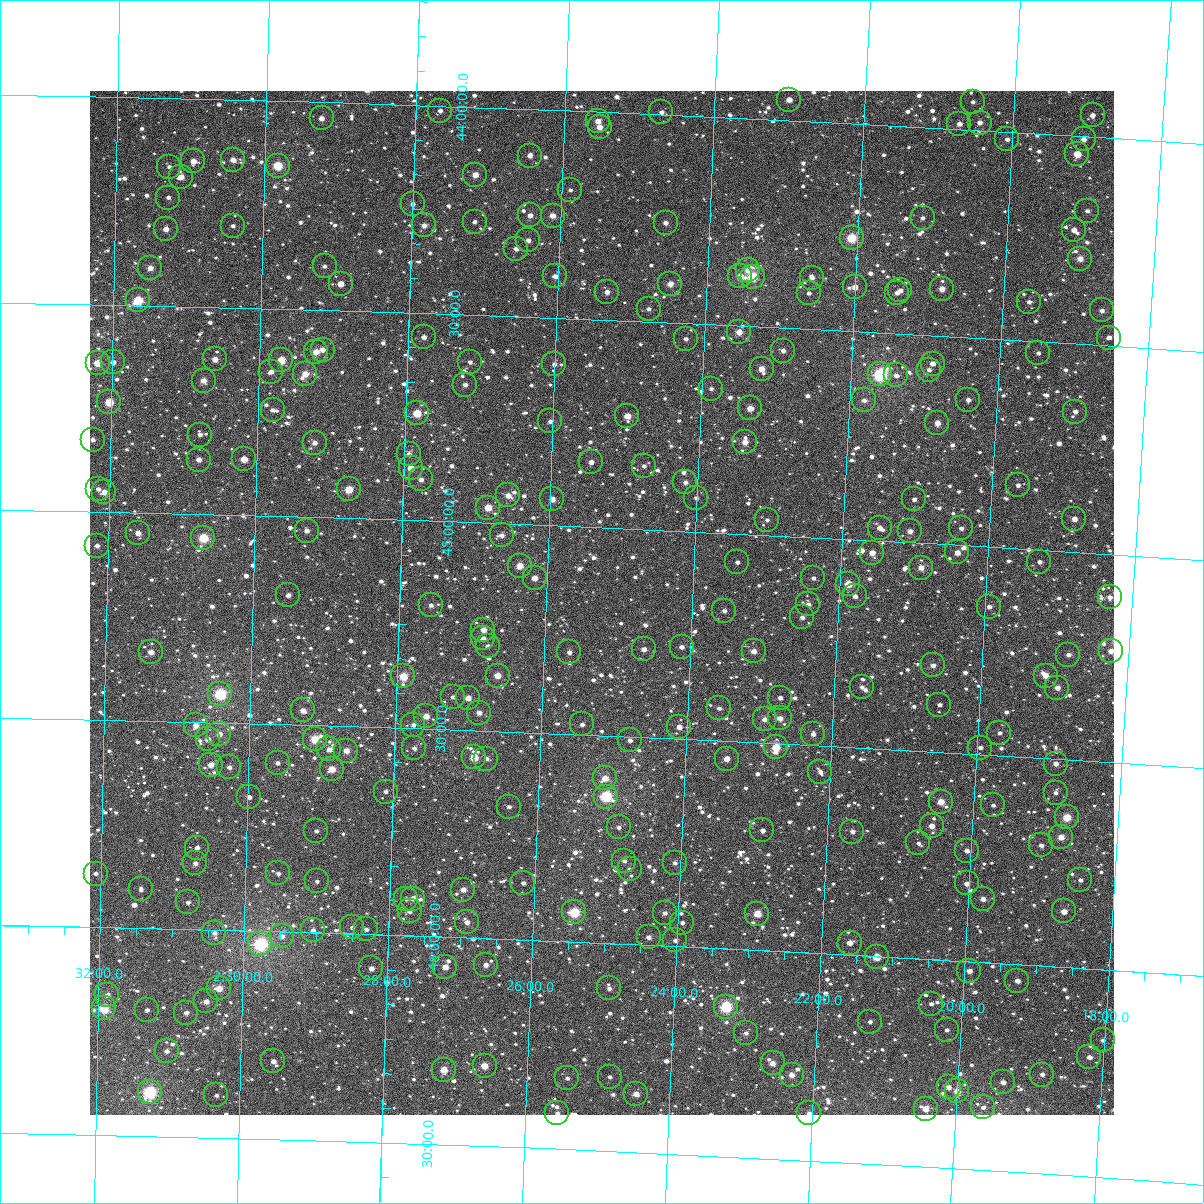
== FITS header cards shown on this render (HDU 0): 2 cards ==
NAXIS1  =                 1024
NAXIS2  =                 1024

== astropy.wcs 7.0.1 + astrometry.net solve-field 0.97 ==
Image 1024 x 1024 px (HDU 0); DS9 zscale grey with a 90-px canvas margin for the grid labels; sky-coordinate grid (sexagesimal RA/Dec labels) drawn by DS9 from the SOLVED WCS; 279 Tycho-2 reference stars matched to detected sources circled (green)
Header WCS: RA---TAN-SIP/DEC--TAN-SIP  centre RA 02:25:14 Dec +45:11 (36.31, +45.18 deg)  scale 8.67 arcsec/px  FOV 148.0' x 148.0'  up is +178 deg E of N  parity flipped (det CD > 0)
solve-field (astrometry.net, Tycho-2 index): VERIFIED the header's WCS against the Tycho-2 star catalogue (verified at 6 index scales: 16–279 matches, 0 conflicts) and refined it, rather than solving blind
Solved WCS: RA---TAN-SIP/DEC--TAN-SIP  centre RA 02:25:14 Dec +45:11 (36.31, +45.18 deg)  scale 8.67 arcsec/px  FOV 148.0' x 148.0'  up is +178 deg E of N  parity flipped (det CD > 0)
The solver's refit moves the header's centre by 0.11 arcsec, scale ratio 1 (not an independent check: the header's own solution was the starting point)
Tycho-2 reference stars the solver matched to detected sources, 279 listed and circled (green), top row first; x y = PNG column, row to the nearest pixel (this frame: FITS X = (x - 90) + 1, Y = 1024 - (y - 91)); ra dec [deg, ICRS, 3 dp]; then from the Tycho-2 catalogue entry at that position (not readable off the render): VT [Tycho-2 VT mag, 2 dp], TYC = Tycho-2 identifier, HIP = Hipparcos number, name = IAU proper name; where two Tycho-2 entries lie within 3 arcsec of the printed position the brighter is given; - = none
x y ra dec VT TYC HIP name
789 100 35.752 +43.950 10.39 2843-976-1 - -
973 102 35.138 +43.933 11.35 2843-1222-1 - -
440 111 36.918 +44.012 11.19 2843-1797-1 - -
661 112 36.177 +43.995 11.22 2843-1174-1 - -
1093 115 34.736 +43.948 10.67 2842-308-1 - -
322 118 37.314 +44.039 10.50 2843-2417-1 - -
598 121 36.388 +44.022 10.25 2843-1193-1 - -
980 123 35.111 +43.982 10.64 2843-1596-1 - -
959 124 35.178 +43.987 11.07 2843-1206-1 - -
600 127 36.382 +44.037 10.63 2843-1161-1 - -
1007 139 35.016 +44.018 11.43 2843-1133-1 - -
1084 139 34.761 +44.007 10.31 2842-2277-1 - -
1077 154 34.779 +44.044 10.01 2842-2201-1 - -
530 156 36.612 +44.112 11.12 2843-1011-1 - -
233 160 37.606 +44.145 10.13 2844-114-1 - -
193 161 37.740 +44.151 10.24 2844-294-1 - -
278 166 37.456 +44.156 8.34 2843-1920-1 11615 -
169 167 37.820 +44.166 11.36 2844-2067-1 - -
475 175 36.792 +44.163 9.92 2843-2022-1 - -
181 177 37.778 +44.189 10.35 2844-1933-1 - -
570 190 36.471 +44.191 11.61 2843-1110-1 - -
168 198 37.820 +44.240 11.58 2844-1649-1 - -
413 204 36.999 +44.238 10.81 2843-2328-1 - -
1087 211 34.733 +44.178 11.18 2842-1227-1 - -
530 215 36.603 +44.256 10.38 2843-878-1 - -
553 216 36.528 +44.254 10.02 2843-1576-1 - -
923 218 35.284 +44.218 11.45 2843-318-1 - -
475 222 36.789 +44.276 11.16 2843-1845-1 - -
666 223 36.147 +44.260 10.73 2843-1556-1 - -
424 225 36.959 +44.289 10.34 2843-1842-1 - -
233 226 37.601 +44.303 11.75 2844-1391-1 - -
166 229 37.826 +44.315 10.47 2844-1775-1 - -
1074 230 34.775 +44.226 10.71 2842-1323-1 - -
852 238 35.520 +44.275 8.20 2843-1602-1 11031 -
528 240 36.606 +44.316 10.76 2843-386-1 - -
516 249 36.645 +44.337 10.82 2843-1314-1 - -
1080 259 34.748 +44.294 9.80 2842-1755-1 - -
325 266 37.289 +44.395 11.30 2843-2262-1 - -
150 268 37.876 +44.409 10.00 2844-1999-1 - -
748 270 35.864 +44.366 10.62 2843-1557-1 - -
555 276 36.511 +44.400 10.74 2843-646-1 - -
740 276 35.889 +44.381 9.85 2843-1143-1 - -
753 277 35.846 +44.380 8.08 2843-300-1 11142 -
812 278 35.646 +44.376 10.56 2843-46-1 - -
341 284 37.233 +44.436 9.73 2843-2353-1 - -
670 284 36.122 +44.406 9.74 2843-332-1 - -
855 287 35.500 +44.393 10.32 2843-1072-1 - -
942 289 35.207 +44.386 9.91 2843-1004-1 - -
900 290 35.346 +44.396 11.00 2843-1188-1 - -
607 292 36.335 +44.433 10.60 2843-1039-1 - -
809 293 35.654 +44.413 11.40 2843-908-1 - -
897 293 35.357 +44.401 10.93 2843-120-1 - -
138 300 37.915 +44.489 8.38 2844-1859-1 11755 -
1029 302 34.911 +44.406 11.18 2842-1807-1 - -
649 309 36.192 +44.469 11.17 2843-746-1 - -
1102 310 34.665 +44.416 10.70 2842-1687-1 - -
739 332 35.883 +44.515 9.73 2843-1118-1 - -
424 337 36.947 +44.558 10.77 2843-2151-1 - -
1109 338 34.635 +44.480 11.78 2842-477-1 - -
686 339 36.062 +44.537 10.85 2843-1007-1 - -
323 350 37.288 +44.596 10.42 2843-1763-1 - -
783 351 35.731 +44.555 11.24 2843-680-1 - -
316 352 37.310 +44.601 9.59 2843-1946-1 - -
1038 353 34.870 +44.527 11.36 2842-1263-1 - -
215 359 37.651 +44.625 10.13 2844-1303-1 - -
281 360 37.426 +44.622 9.14 2843-2043-1 - -
113 362 37.994 +44.639 10.52 2844-873-1 - -
470 362 36.788 +44.613 11.40 2843-1745-1 - -
98 363 38.047 +44.641 9.54 2844-153-1 - -
554 364 36.502 +44.611 11.04 2843-1618-1 - -
933 364 35.225 +44.567 10.89 2843-936-1 - -
762 369 35.801 +44.601 9.58 2843-268-1 - -
929 370 35.236 +44.582 11.14 2843-1527-1 - -
271 372 37.460 +44.652 10.72 2843-1928-1 - -
305 374 37.344 +44.655 9.52 2843-1904-1 - -
880 374 35.399 +44.600 7.21 2843-1459-1 10985 -
896 375 35.345 +44.601 11.18 2843-1233-1 - -
204 381 37.687 +44.678 10.05 2844-713-1 - -
465 385 36.802 +44.669 10.47 2843-1862-1 - -
711 389 35.969 +44.655 11.42 2843-650-1 - -
864 400 35.449 +44.665 11.25 2843-1157-1 - -
968 400 35.097 +44.649 11.59 2843-1155-1 - -
109 402 38.005 +44.735 8.82 2844-1471-1 - -
750 408 35.835 +44.697 10.37 2843-911-1 - -
273 410 37.450 +44.745 11.35 2843-1793-1 - -
1075 412 34.733 +44.663 10.64 2842-525-1 - -
417 413 36.961 +44.742 8.75 2843-1805-1 - -
627 416 36.248 +44.729 9.65 2843-1132-1 - -
550 421 36.508 +44.749 10.61 2843-140-1 - -
937 423 35.197 +44.709 10.22 2843-64-1 - -
200 435 37.695 +44.808 11.57 2844-351-1 - -
93 440 38.059 +44.826 10.90 2844-1837-1 - -
745 442 35.845 +44.779 9.87 2843-1301-1 - -
315 443 37.305 +44.821 10.39 2843-1994-1 - -
409 454 36.983 +44.840 10.86 2843-2012-1 - -
244 459 37.543 +44.865 9.91 2844-257-1 - -
199 460 37.696 +44.869 10.47 2844-91-1 - -
591 462 36.364 +44.843 10.86 2843-454-1 - -
644 466 36.185 +44.848 11.48 2843-978-1 - -
411 468 36.976 +44.874 9.79 2843-1940-1 - -
421 479 36.941 +44.901 10.84 2843-1769-1 - -
685 482 36.041 +44.882 10.88 2843-84-1 - -
1018 485 34.912 +44.848 11.06 2842-791-1 - -
98 489 38.037 +44.944 11.15 2844-735-1 - -
349 489 37.184 +44.930 9.11 2843-1718-1 - -
104 492 38.015 +44.951 10.27 2844-515-1 - -
508 495 36.642 +44.932 10.12 2843-977-1 - -
696 498 36.003 +44.919 11.11 2843-364-1 - -
552 499 36.491 +44.937 10.11 2843-2-1 - -
914 499 35.261 +44.896 10.96 2843-618-1 - -
488 508 36.707 +44.963 9.17 2843-1104-1 11396 -
1074 519 34.714 +44.921 10.46 2842-1093-1 - -
767 520 35.757 +44.964 11.90 2843-440-1 - -
880 528 35.374 +44.969 10.94 2843-118-1 - -
961 528 35.096 +44.960 11.20 2843-1183-1 - -
307 531 37.323 +45.032 10.41 3295-1107-1 - -
910 531 35.270 +44.973 10.38 2843-626-1 - -
138 533 37.898 +45.049 10.08 3295-1124-1 - -
502 535 36.659 +45.028 10.98 3295-28-1 - -
203 538 37.675 +45.057 8.13 3295-1100-1 11684 -
97 546 38.037 +45.081 10.68 3295-1212-1 - -
957 552 35.105 +45.018 10.50 3294-1031-1 - -
872 553 35.394 +45.030 10.20 3294-780-1 - -
737 562 35.852 +45.069 11.61 3294-880-1 - -
1039 562 34.823 +45.029 11.10 3294-485-1 - -
520 566 36.593 +45.099 9.25 3295-55-1 - -
921 568 35.225 +45.060 10.27 3294-888-1 - -
535 578 36.541 +45.128 10.31 3294-980-1 - -
813 578 35.590 +45.098 11.41 3294-1013-1 - -
848 584 35.470 +45.108 9.25 3294-361-1 - -
288 595 37.380 +45.189 10.47 3295-1003-1 - -
855 596 35.444 +45.137 11.26 3294-932-1 - -
1110 597 34.577 +45.103 11.27 3294-1187-1 - -
808 604 35.603 +45.162 10.76 3294-526-1 - -
431 605 36.891 +45.203 10.88 3295-945-1 - -
989 607 34.985 +45.144 10.81 3294-255-1 - -
724 611 35.889 +45.187 11.24 3294-1224-1 - -
802 617 35.622 +45.194 10.92 3294-1207-1 - -
483 630 36.709 +45.257 10.24 3295-24-1 - -
483 638 36.708 +45.278 11.02 3295-15-1 - -
488 646 36.693 +45.296 10.90 3295-39-1 - -
682 647 36.029 +45.279 10.57 3294-354-1 - -
644 649 36.157 +45.288 10.20 3294-661-1 - -
754 651 35.782 +45.281 10.08 3294-54-1 - -
1111 651 34.562 +45.233 10.71 3294-132-1 - -
151 652 37.844 +45.335 10.23 3295-361-1 - -
569 652 36.413 +45.303 10.81 3294-1094-1 - -
1068 655 34.705 +45.248 10.83 3294-683-1 - -
933 665 35.166 +45.293 10.84 3294-1230-1 - -
403 676 36.978 +45.376 8.73 3295-529-1 - -
498 676 36.654 +45.366 9.60 3295-75-1 - -
1046 676 34.779 +45.302 10.02 3294-1213-1 - -
862 687 35.406 +45.354 11.36 3294-495-1 - -
1057 688 34.736 +45.330 10.36 3294-1025-1 - -
220 694 37.604 +45.432 7.45 3295-297-1 11662 -
453 697 36.806 +45.422 11.48 3295-3-1 - -
468 698 36.753 +45.423 9.98 3295-46-1 - -
780 698 35.683 +45.390 11.49 3294-1201-1 - -
939 705 35.137 +45.387 11.26 3294-426-1 - -
719 708 35.891 +45.422 11.10 3294-563-1 - -
303 710 37.319 +45.466 10.36 3295-1265-1 - -
479 713 36.713 +45.457 10.40 3295-9-1 - -
426 716 36.895 +45.470 9.89 3295-760-1 - -
780 718 35.680 +45.440 10.33 3294-436-1 - -
765 719 35.733 +45.444 10.50 3294-123-1 - -
582 724 36.358 +45.476 11.06 3294-271-1 - -
196 725 37.685 +45.509 10.31 3295-324-1 - -
413 725 36.938 +45.492 10.92 3295-623-1 - -
679 727 36.024 +45.472 10.56 3294-921-1 - -
999 733 34.926 +45.446 11.18 3294-1189-1 - -
219 734 37.603 +45.528 10.61 3295-716-1 - -
813 734 35.564 +45.473 10.52 3294-223-1 - -
208 739 37.643 +45.541 10.73 3295-183-1 - -
315 739 37.275 +45.534 8.54 3295-1147-1 - -
630 740 36.192 +45.510 11.18 3294-49-1 - -
776 747 35.689 +45.510 8.82 3294-1269-1 11087 -
414 748 36.932 +45.549 11.31 3295-302-1 - -
980 748 34.988 +45.484 11.46 3294-1283-1 - -
329 749 37.223 +45.558 10.23 3295-383-1 - -
346 751 37.165 +45.559 10.07 3295-845-1 - -
474 757 36.725 +45.565 9.39 3295-26-1 - -
486 759 36.682 +45.567 10.82 3295-43-1 - -
727 759 35.857 +45.543 10.82 3294-700-1 - -
278 763 37.401 +45.594 11.59 3295-503-1 - -
1056 764 34.726 +45.512 11.17 3294-284-1 - -
211 765 37.630 +45.602 9.86 3295-246-1 - -
229 767 37.566 +45.607 10.78 3295-334-1 - -
332 769 37.213 +45.605 9.46 3295-813-1 - -
820 772 35.533 +45.563 11.12 3294-68-1 - -
605 778 36.273 +45.603 10.00 3294-1190-1 - -
386 792 37.026 +45.655 11.28 3295-805-1 - -
1056 793 34.720 +45.582 11.14 3294-269-1 - -
249 797 37.496 +45.677 10.91 3295-469-1 - -
606 797 36.266 +45.647 7.51 3294-727-1 11266 -
941 802 35.113 +45.620 9.46 3294-334-1 - -
993 805 34.933 +45.621 11.53 3294-990-1 - -
509 807 36.598 +45.681 11.10 3295-754-1 - -
1067 817 34.676 +45.640 8.79 3294-467-1 10777 -
932 826 35.140 +45.679 10.47 3294-567-1 - -
619 827 36.218 +45.720 11.47 3294-1288-1 - -
762 830 35.722 +45.712 11.20 3294-373-1 - -
316 831 37.260 +45.755 11.15 3295-304-1 - -
852 832 35.412 +45.703 10.74 3294-20-1 - -
1061 837 34.692 +45.688 9.68 3294-227-1 - -
918 843 35.182 +45.723 11.44 3294-674-1 - -
1041 845 34.759 +45.710 11.49 3294-276-1 - -
197 848 37.671 +45.803 10.60 3295-773-1 - -
967 851 35.014 +45.734 10.81 3294-356-1 - -
624 861 36.193 +45.800 11.27 3294-853-1 - -
195 863 37.675 +45.841 10.77 3295-2011-1 - -
675 863 36.020 +45.799 11.06 3294-1330-1 - -
630 869 36.174 +45.819 11.14 3294-1421-1 - -
278 873 37.387 +45.860 11.50 3295-1771-1 - -
96 874 38.019 +45.872 11.26 3295-1863-1 - -
1080 880 34.617 +45.788 11.50 3294-311-1 - -
317 881 37.253 +45.876 11.75 3295-1852-1 - -
523 883 36.539 +45.863 11.01 3294-1621-1 - -
967 883 35.008 +45.813 10.90 3294-399-1 - -
141 889 37.861 +45.907 11.36 3295-1839-1 - -
463 890 36.746 +45.885 9.93 3295-1979-1 - -
406 899 36.942 +45.911 11.24 3295-2081-1 - -
413 899 36.919 +45.910 10.35 3295-2024-1 - -
983 899 34.949 +45.847 10.54 3294-359-1 - -
188 902 37.698 +45.935 11.33 3295-1948-1 - -
410 911 36.929 +45.941 11.23 3295-1930-1 - -
1064 911 34.667 +45.866 9.89 3294-1645-1 - -
574 912 36.358 +45.929 8.00 3294-1471-1 11292 -
665 913 36.045 +45.921 11.14 3294-1577-1 - -
757 914 35.725 +45.912 9.20 3294-1497-1 - -
467 922 36.730 +45.963 10.72 3295-1944-1 - -
682 923 35.984 +45.943 10.98 3294-1637-1 - -
352 927 37.126 +45.984 11.41 3295-1815-1 - -
366 929 37.078 +45.988 11.26 3295-1551-1 - -
313 930 37.262 +45.994 11.50 3295-2047-1 - -
214 933 37.603 +46.007 10.76 3295-2148-1 - -
282 936 37.368 +46.011 10.96 3295-2109-1 - -
649 937 36.098 +45.981 11.04 3294-1461-1 - -
675 940 36.005 +45.986 11.29 3294-1633-1 - -
850 943 35.402 +45.971 10.48 3294-1447-1 - -
260 944 37.442 +46.032 6.84 3295-2122-1 11611 -
877 957 35.305 +46.002 9.09 3294-2222-1 - -
486 965 36.659 +46.064 10.58 3295-1906-1 - -
445 967 36.799 +46.072 9.88 3295-1768-1 - -
371 968 37.055 +46.081 10.46 3295-2067-1 - -
969 971 34.981 +46.023 10.64 3294-2193-1 - -
1017 981 34.813 +46.039 11.08 3294-2138-1 - -
219 988 37.582 +46.141 9.52 3295-1593-1 - -
609 988 36.227 +46.108 10.75 3294-1987-1 - -
107 995 37.969 +46.163 10.96 3295-1624-1 - -
206 1001 37.625 +46.173 10.55 3295-2068-1 - -
931 1004 35.107 +46.107 12.01 3294-2023-1 - -
726 1007 35.818 +46.140 7.59 3294-1924-1 11133 -
104 1008 37.981 +46.195 8.13 3295-1749-1 11773 -
147 1010 37.830 +46.196 12.05 3295-1385-1 - -
186 1013 37.694 +46.201 10.84 3295-1770-1 - -
870 1022 35.315 +46.158 11.48 3294-2184-1 - -
947 1030 35.048 +46.168 11.12 3294-2049-1 - -
746 1033 35.745 +46.201 11.90 3294-1894-1 - -
1103 1040 34.504 +46.169 11.22 3294-2220-1 - -
167 1051 37.759 +46.294 10.51 3295-2127-1 - -
1089 1057 34.547 +46.212 10.43 3294-2042-1 - -
273 1061 37.386 +46.312 10.68 3295-1637-1 - -
773 1063 35.647 +46.271 10.02 3294-1795-1 - -
485 1066 36.649 +46.307 9.29 3295-1319-1 - -
444 1070 36.791 +46.320 9.33 3295-1483-1 - -
792 1075 35.579 +46.296 10.24 3294-1918-1 - -
1042 1075 34.707 +46.261 11.10 3294-2071-1 - -
610 1077 36.212 +46.321 11.24 3294-1903-1 - -
567 1078 36.359 +46.329 12.06 3294-1866-1 - -
1003 1082 34.842 +46.285 10.94 3294-2020-1 - -
949 1087 35.030 +46.305 10.33 3294-2212-1 - -
957 1091 34.999 +46.314 9.46 3294-2103-1 - -
150 1092 37.815 +46.395 7.13 3295-1547-1 11719 -
636 1094 36.117 +46.359 10.22 3294-1731-1 - -
216 1095 37.581 +46.398 11.58 3295-1368-1 - -
983 1107 34.906 +46.348 10.76 3294-1974-1 - -
926 1109 35.106 +46.360 9.84 3294-2045-1 - -
557 1113 36.389 +46.414 11.55 3294-1931-1 - -
809 1113 35.511 +46.387 10.71 3294-1946-1 - -